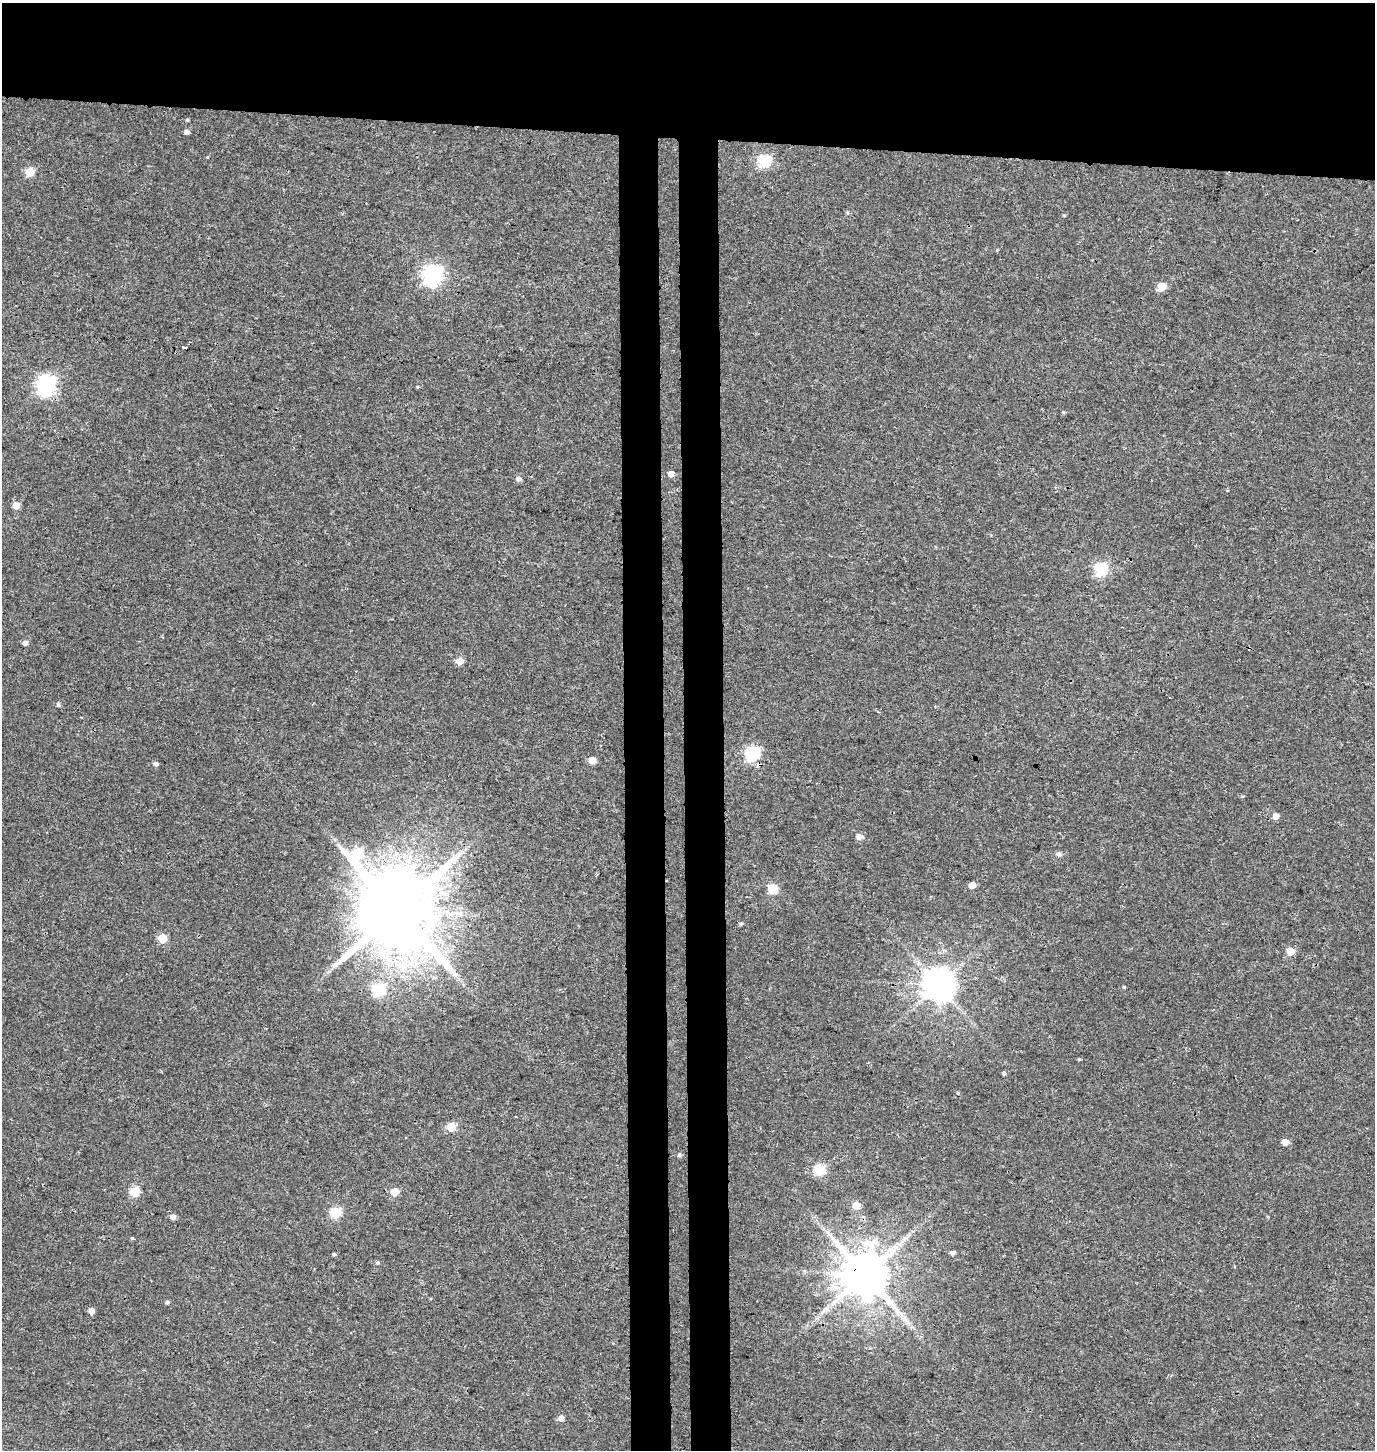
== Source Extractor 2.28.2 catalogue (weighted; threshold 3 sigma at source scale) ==
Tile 2 of 3 x 3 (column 2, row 1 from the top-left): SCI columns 1643-3015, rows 2908-4355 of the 4656 x 4358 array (HDU 1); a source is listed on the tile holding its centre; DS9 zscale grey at full resolution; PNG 1377 x 1452 px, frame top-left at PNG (2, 3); no overlay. Shown black and unused: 15% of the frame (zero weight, under 3 of 4 exposures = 5% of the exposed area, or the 3 px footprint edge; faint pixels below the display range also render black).
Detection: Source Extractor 2.28.2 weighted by HDU 2 'WHT'; one run over the whole footprint, this tile lists its part. Background 0.0327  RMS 0.0043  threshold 0.0193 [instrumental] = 3 sigma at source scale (4.5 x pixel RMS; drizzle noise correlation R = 1.50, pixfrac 1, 0.0396/0.0396 arcsec/px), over >= 5 px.
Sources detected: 58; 2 cosmic-ray / hot-pixel residue — not listed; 1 inside a brighter listed object's ellipse — not listed separately; the other 55 listed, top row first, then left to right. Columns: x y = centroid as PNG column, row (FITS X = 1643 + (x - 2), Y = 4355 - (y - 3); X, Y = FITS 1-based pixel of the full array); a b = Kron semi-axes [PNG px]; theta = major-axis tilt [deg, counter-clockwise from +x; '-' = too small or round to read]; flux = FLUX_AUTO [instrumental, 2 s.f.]
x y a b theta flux
187 120 4 3 - 0.48
186 132 5 4 - 1.4
207 157 4 2 - 0.28
764 161 6 6 - 49
30 172 5 5 - 12
1064 215 4 4 - 0.43
432 275 8 7 - 190
1162 286 6 5 - 9.1
185 348 3 3 - 38
46 385 7 7 - 180
417 387 5 3 - 0.34
1063 412 5 3 - 0.47
671 474 4 4 - 3.8
518 479 6 5 - 1.5
16 506 5 5 - 5
1101 569 6 6 - 51
25 643 5 5 - 1.7
459 661 5 5 - 5.5
58 705 6 4 -89 0.78
752 754 6 6 - 71
592 760 5 5 - 5.5
156 763 5 4 - 1.4
1276 816 5 5 - 3.5
859 837 6 5 - 2.4
1059 854 6 5 - 1.3
972 885 5 5 - 4.3
772 888 7 5 -45 21
396 910 25 19 -53 6400
741 923 5 4 - 0.71
162 938 5 5 - 13
1291 951 5 5 - 10
939 985 9 9 - 850
1124 987 4 4 - 0.47
378 990 6 6 - 48
1004 1073 5 4 - 0.84
958 1093 4 3 - 0.37
451 1127 5 5 - 13
1285 1142 5 5 - 4.4
679 1155 6 4 48 0.66
819 1170 6 5 - 33
134 1192 5 5 - 20
394 1192 5 5 - 9.1
856 1205 6 5 - 5.6
335 1212 5 5 - 31
173 1217 5 5 - 2.2
1268 1217 4 3 - 0.38
132 1238 4 4 - 0.42
866 1244 15 10 5 6.1
953 1252 5 4 - 1.3
334 1254 4 3 - 0.65
377 1263 5 4 - 0.62
865 1275 12 12 - 2200
167 1302 5 4 - 0.8
91 1311 5 5 - 3.1
561 1418 5 5 - 3.1
Overlapping masked pixels (flux is a lower limit): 1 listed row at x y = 865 1275
Unlisted compact peaks at least as high as the median listed source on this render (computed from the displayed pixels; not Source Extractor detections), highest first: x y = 1079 1059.